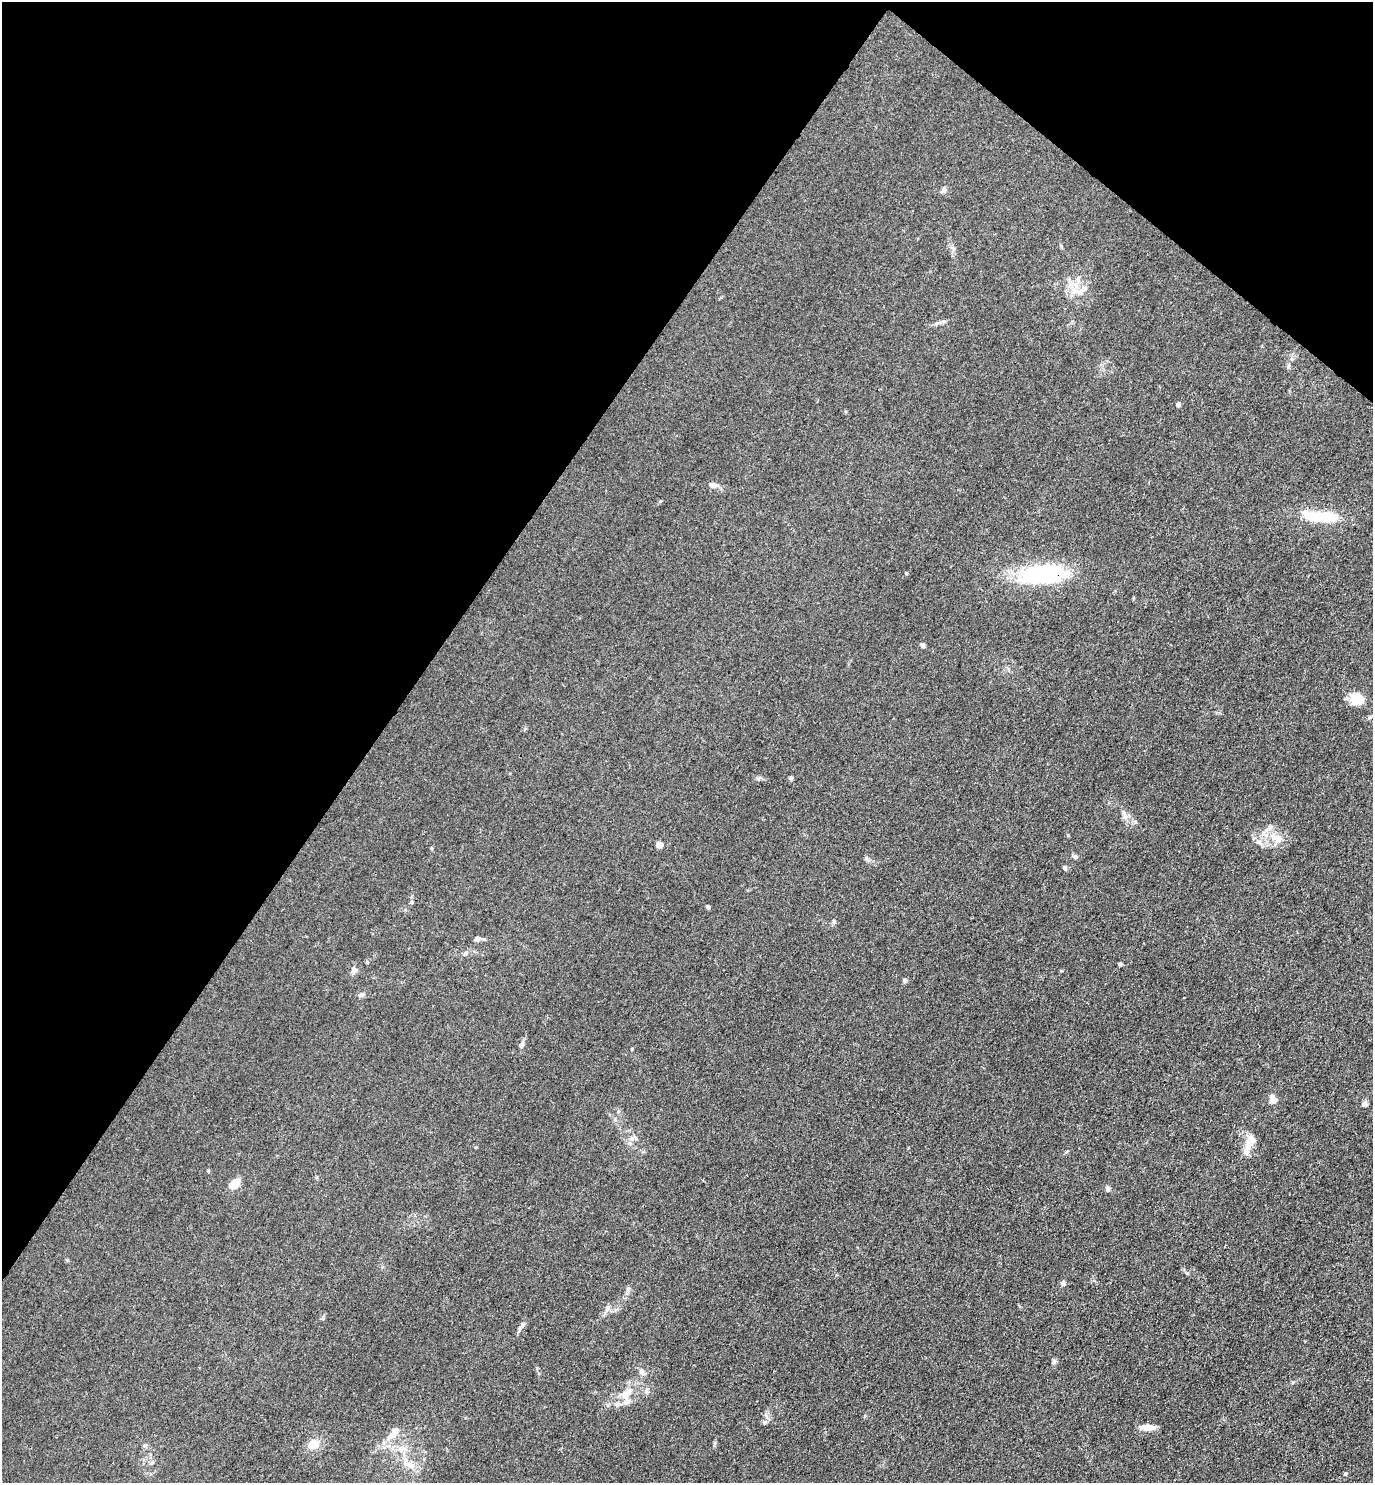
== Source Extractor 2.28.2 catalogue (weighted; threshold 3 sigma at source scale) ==
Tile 2 of 4 x 4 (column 2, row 1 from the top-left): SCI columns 1668-3038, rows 4445-5925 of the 5932 x 5927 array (HDU 1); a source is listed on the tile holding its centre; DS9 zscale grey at full resolution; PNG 1375 x 1485 px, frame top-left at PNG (2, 2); no overlay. Shown black and unused: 33% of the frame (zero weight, under 3 of 4 exposures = <1% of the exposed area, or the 3 px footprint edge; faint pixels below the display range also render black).
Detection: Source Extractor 2.28.2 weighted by HDU 2 'WHT'; one run over the whole footprint, this tile lists its part. Background 0.0393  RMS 0.0049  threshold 0.0223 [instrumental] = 3 sigma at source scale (4.5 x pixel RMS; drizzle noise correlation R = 1.50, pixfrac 1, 0.05/0.05 arcsec/px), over >= 5 px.
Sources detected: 51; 3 inside a brighter listed object's ellipse — not listed separately; the other 48 listed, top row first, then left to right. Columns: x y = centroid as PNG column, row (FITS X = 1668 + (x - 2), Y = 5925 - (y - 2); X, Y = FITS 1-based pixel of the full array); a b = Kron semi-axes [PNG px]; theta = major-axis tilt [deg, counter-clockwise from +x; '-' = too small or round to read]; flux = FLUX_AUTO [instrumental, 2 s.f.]
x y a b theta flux
943 190 8 6 71 1.3
1082 290 20 8 44 4.8
1289 366 6 4 71 0.7
1178 404 5 4 - 1.6
712 485 11 7 -1 2.1
660 501 5 4 - 0.49
1321 517 40 10 -5 25
906 573 5 3 - 0.41
1043 574 58 22 4 43
922 645 5 5 - 1.1
1357 698 19 13 -34 7.7
791 778 6 4 49 0.78
1125 817 8 6 89 1.8
1276 838 19 10 -26 6.7
1259 842 6 6 - 1.4
659 845 6 6 - 2.3
431 848 5 3 - 0.52
1075 857 6 5 - 0.92
1065 868 6 4 -89 0.66
411 902 5 5 - 0.7
708 907 5 5 - 0.66
834 921 6 4 -46 0.68
477 939 6 6 - 2.1
367 962 5 3 - 0.38
1120 964 5 5 - 0.64
354 971 8 6 70 1.6
905 980 6 5 - 0.89
361 995 8 6 27 1.2
521 1045 7 6 - 1
1273 1099 13 8 -57 2.3
1364 1104 7 6 - 1.7
632 1138 8 6 36 1.5
1248 1145 12 9 75 3.6
235 1184 9 7 39 8.8
1108 1188 7 5 -79 1.6
1063 1284 7 5 87 1
607 1308 9 6 62 1.7
522 1326 13 5 54 1.9
1054 1362 7 5 86 1
642 1372 8 7 - 1.6
628 1392 15 10 40 5.6
618 1404 8 7 - 1.7
764 1422 6 4 90 0.8
1147 1427 19 6 -1 3.7
393 1433 22 9 50 5.6
313 1444 12 9 35 6.1
411 1465 12 8 -32 3.8
1345 1474 5 4 - 0.61
Overlapping masked pixels (flux is a lower limit): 1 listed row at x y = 1043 574
Unlisted compact peaks at least as high as the median listed source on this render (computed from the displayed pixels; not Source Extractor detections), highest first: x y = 646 1391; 628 1289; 866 858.